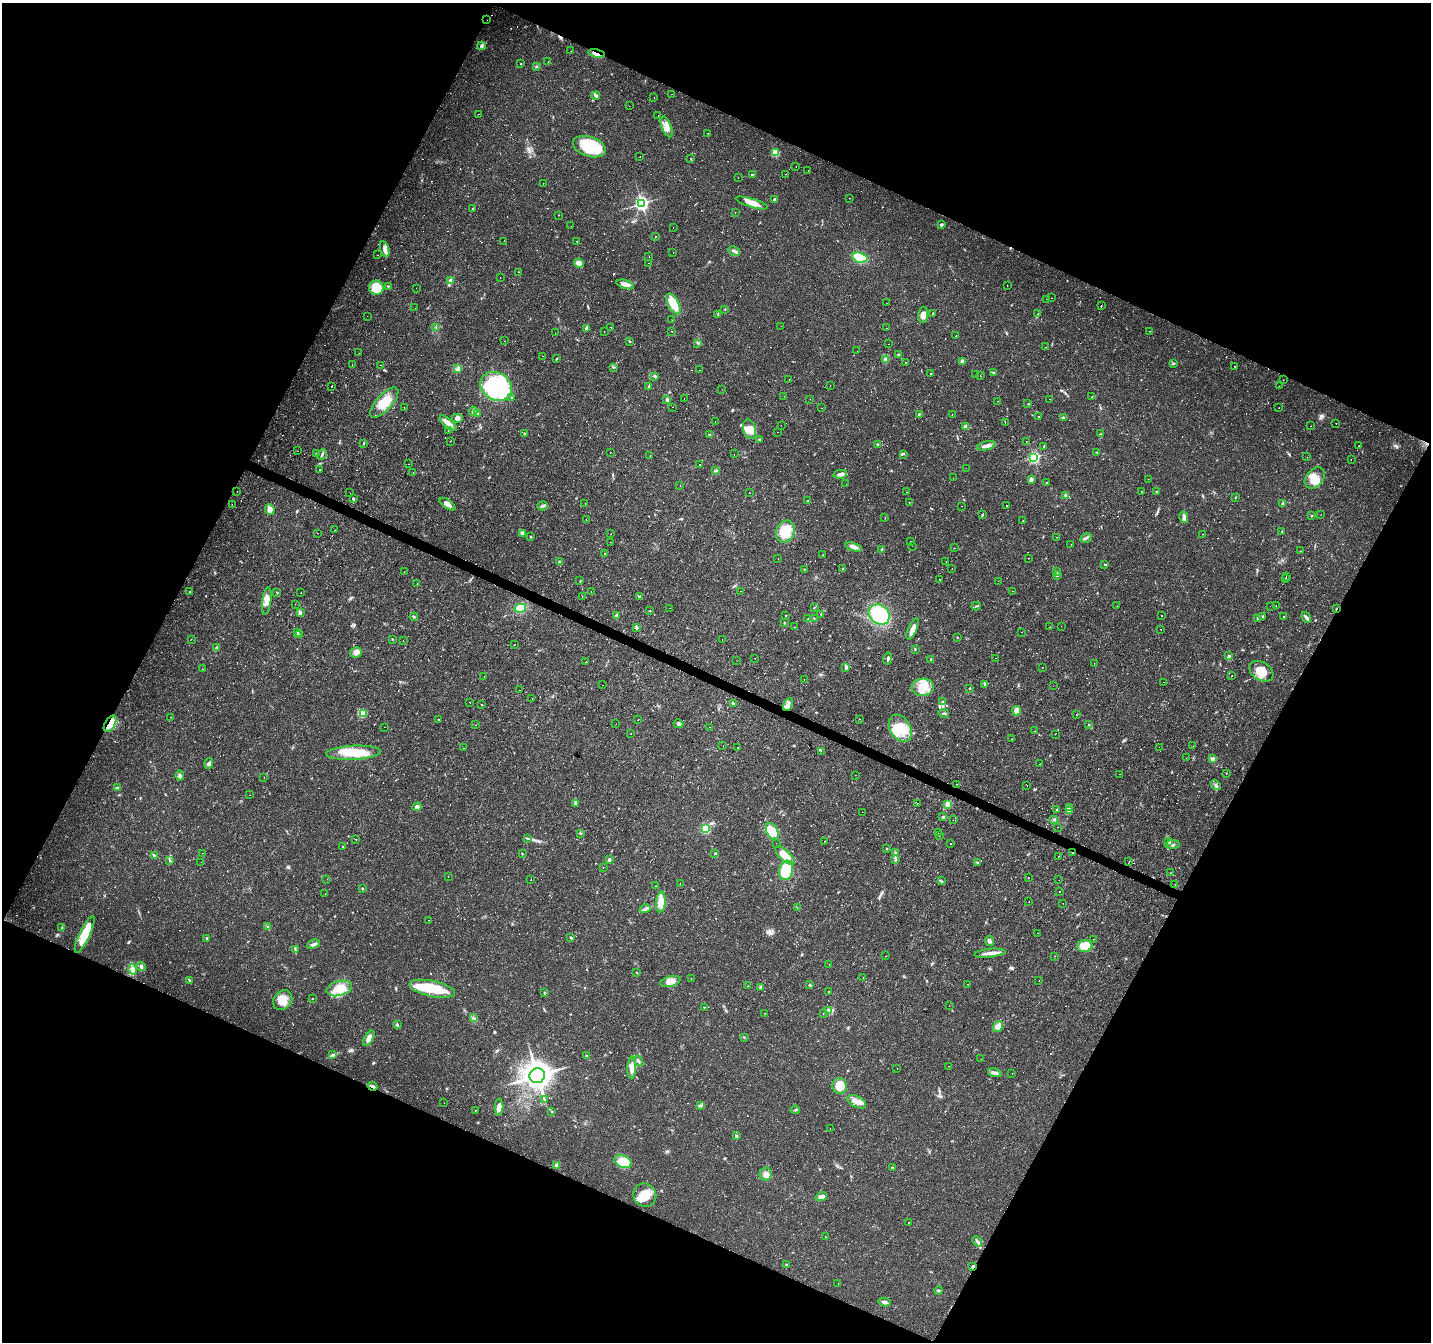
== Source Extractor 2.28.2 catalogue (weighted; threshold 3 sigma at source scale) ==
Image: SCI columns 7-5719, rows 267-5625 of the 5719 x 5826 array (HDU 1 of 3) = the unmasked area's bounding box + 8 px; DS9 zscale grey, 4 x 4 block average (1 PNG px = mean of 4 x 4 image px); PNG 1433 x 1344 px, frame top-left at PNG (2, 3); each listed source drawn as its Kron ellipse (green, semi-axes under 4 px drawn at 4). Shown black and unused: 45% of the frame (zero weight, under 2 of 3 exposures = <1% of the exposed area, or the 3 px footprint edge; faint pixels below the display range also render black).
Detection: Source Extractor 2.28.2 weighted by HDU 2 'WHT'. Background 0.0177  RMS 0.0029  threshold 0.0133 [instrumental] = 3 sigma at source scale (4.5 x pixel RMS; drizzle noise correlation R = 1.50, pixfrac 1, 0.0396/0.0396 arcsec/px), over >= 5 px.
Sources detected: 910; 4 too faint to see at this stretch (4 x 4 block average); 4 inside a brighter object's white glare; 108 cosmic-ray / hot-pixel residue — neither listed nor drawn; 8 coinciding with a brighter row at this scale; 15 inside a brighter listed object's ellipse — not listed separately; of the other 771, all 500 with FLUX_AUTO >= 0.725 (the completeness limit of this list) listed and drawn (271 fainter detections not listed), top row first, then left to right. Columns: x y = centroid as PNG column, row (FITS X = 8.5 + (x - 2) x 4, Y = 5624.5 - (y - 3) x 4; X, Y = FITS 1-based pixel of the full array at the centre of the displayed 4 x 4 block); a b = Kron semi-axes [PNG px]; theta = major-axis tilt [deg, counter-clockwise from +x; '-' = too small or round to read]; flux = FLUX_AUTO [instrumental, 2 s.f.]
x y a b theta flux
487 20 2 2 - 2.1
481 46 4 3 - 4.7
571 51 2 2 - 10
597 53 8 3 -11 9.5
548 61 2 2 - 1.2
521 64 2 2 - 0.77
536 66 3 2 - 2
671 94 2 2 - 1.7
596 96 4 3 - 3.7
654 97 2 2 - 1.1
629 106 2 2 - 2.7
478 114 2 2 - 1.4
658 116 2 2 - 0.77
667 127 11 4 -69 14
708 133 2 2 - 2.4
589 147 17 10 -18 95
775 153 2 2 - 90
640 157 2 2 - 0.8
691 159 3 2 - 1.2
796 166 2 2 - 1.1
808 171 2 2 - 4.2
786 174 2 2 - 0.76
752 175 3 2 - 4.3
738 177 2 2 - 0.78
543 184 2 2 - 27
849 198 2 2 - 0.77
774 199 3 2 - 1.9
642 203 3 2 - 590
752 203 17 4 -17 18
472 208 2 2 - 0.89
735 212 2 2 - 0.78
559 215 2 2 - 0.94
941 225 3 2 - 3.7
571 226 2 2 - 3
673 227 2 2 - 1.3
655 236 2 2 - 11
504 241 2 2 - 2.8
577 241 2 2 - 0.85
385 249 8 4 -73 8.9
734 251 6 3 -25 5.6
673 253 2 2 - 1.6
377 255 2 2 - 2.8
649 257 2 2 - 0.77
860 258 8 5 -16 56
579 263 5 3 - 13
649 263 2 2 - 2.5
518 272 2 2 - 4.2
500 277 2 2 - 6.7
450 281 4 3 - 3.3
625 284 9 3 -17 12
1007 285 2 2 - 2.1
388 286 2 2 - 1.3
376 288 7 7 - 44
416 288 2 2 - 1.7
1051 298 2 2 - 0.83
1046 299 2 2 - 1.4
887 303 2 2 - 0.98
673 304 11 5 -63 38
1101 306 2 2 - 5.3
415 308 2 2 - 1.2
725 309 2 2 - 0.81
933 313 3 2 - 1.1
718 314 2 2 - 1.2
1038 314 4 2 - 1.6
923 315 8 5 87 11
367 316 2 2 - 1.1
672 320 2 2 - 1.6
781 326 2 2 - 0.85
436 327 3 2 - 1.5
611 327 2 2 - 3.2
587 328 3 2 - 5.2
886 328 2 2 - 1
604 331 2 2 - 2.2
672 331 2 2 - 0.97
1149 331 2 2 - 0.83
555 333 2 2 - 0.89
956 336 2 2 - 1.1
505 341 2 2 - 2.5
630 341 2 2 - 1.2
698 343 3 2 - 2.1
888 344 2 2 - 0.88
1045 347 2 2 - 2.1
857 351 2 2 - 2.5
359 353 2 2 - 1.3
898 354 3 2 - 1.5
543 356 2 2 - 9.4
556 359 2 2 - 1.5
886 360 2 2 - 29
905 362 2 2 - 2.8
962 362 4 3 - 5
352 364 2 2 - 1.4
1173 364 3 2 - 1.4
381 365 2 2 - 8.8
1235 366 2 2 - 1.2
613 367 2 2 - 0.82
458 369 4 3 - 8.3
700 370 2 2 - 0.88
993 373 2 2 - 1.6
931 374 2 2 - 3.4
975 375 2 2 - 0.99
655 376 3 2 - 2.9
980 376 2 2 - 1.6
789 379 2 2 - 5.3
1283 380 2 2 - 1.6
830 385 2 2 - 2.4
331 386 2 2 - 32
496 386 16 13 -31 180
1279 386 2 2 - 1.1
649 387 3 2 - 5.4
722 389 2 2 - 0.73
784 396 2 2 - 7.4
512 397 2 2 - 0.99
1092 397 2 2 - 1.1
684 399 2 2 - 1.1
810 399 2 2 - 0.91
1050 399 2 2 - 1.3
667 400 2 2 - 2.2
998 401 2 2 - 3.2
384 402 19 7 48 33
1028 404 2 2 - 1.2
672 407 2 2 - 1.7
404 408 2 2 - 0.81
822 408 2 2 - 4.2
1279 408 2 2 - 1.8
473 411 5 2 - 3.5
478 414 3 2 - 1.4
919 414 4 2 - 1.5
952 415 2 2 - 1.8
1038 416 2 2 - 1.9
457 418 5 4 - 6.4
1064 418 3 2 - 2.7
715 422 2 2 - 2.8
1005 422 2 2 - 9.8
448 423 11 4 -41 12
1336 423 2 2 - 3.4
781 425 2 2 - 1
965 426 2 2 - 8.2
1311 426 2 2 - 1.4
749 429 10 6 -75 17
448 430 2 2 - 0.98
777 432 2 2 - 1
524 433 2 2 - 1.5
1100 434 2 2 - 1.4
710 435 3 2 - 1.7
760 440 3 2 - 1.4
451 441 2 2 - 3.8
1026 442 2 2 - 1.2
364 444 2 2 - 1.1
877 444 3 3 - 1.9
986 446 10 3 13 8.5
1044 446 2 2 - 48
1359 446 2 2 - 0.78
297 451 2 2 - 1.1
610 452 2 2 - 0.94
1097 452 2 2 - 1.1
316 454 3 2 - 1.4
322 454 6 2 67 2.9
734 454 2 2 - 3.2
904 454 2 2 - 0.84
650 456 2 2 - 2.1
1034 457 3 3 - 160
1307 457 2 2 - 0.9
1351 459 2 2 - 1.3
409 464 2 2 - 1.1
700 464 2 2 - 2.9
966 468 2 2 - 1.8
320 469 2 2 - 1.8
715 470 3 2 - 1.6
413 473 2 2 - 0.94
840 474 7 3 12 6.3
953 478 2 2 - 2.3
1315 478 12 8 49 22
1031 479 2 2 - 9.8
1148 479 2 2 - 3.8
1046 483 2 2 - 1
846 484 2 2 - 5.3
680 486 2 2 - 4.4
237 491 2 2 - 1.7
906 492 2 2 - 0.99
1141 492 2 2 - 3.1
1156 492 3 2 - 1.1
350 493 2 2 - 1.9
749 493 2 2 - 11
1066 495 2 2 - 8.2
1235 497 2 2 - 0.91
353 499 4 2 - 2.5
808 501 2 2 - 0.76
909 502 2 2 - 2.2
1283 503 4 2 - 2.3
232 504 2 2 - 2
447 504 9 3 -34 8.4
585 504 2 2 - 1.2
1006 505 2 2 - 6.6
542 506 5 3 - 4.2
962 506 2 2 - 0.76
270 510 6 4 -65 9.1
982 514 2 2 - 1.2
1321 514 2 2 - 4
1312 516 3 2 - 1
885 517 2 2 - 1.1
1184 517 6 3 -78 6.4
586 519 2 2 - 2.1
1023 520 2 2 - 0.85
334 530 2 2 - 3.4
785 531 11 9 65 52
1281 532 2 2 - 1.2
318 533 2 2 - 1.3
522 533 4 3 - 2.7
610 534 2 2 - 1.7
1203 534 2 2 - 1.8
530 537 3 2 - 1.1
1056 537 2 2 - 1.7
1086 538 5 2 - 3.6
611 542 2 2 - 1.6
910 542 2 2 - 4.5
1071 545 2 2 - 3.9
912 546 2 2 - 1.1
854 547 8 3 -18 8.8
955 548 2 2 - 1.4
882 549 2 2 - 5.3
1301 551 2 2 - 0.91
605 553 2 2 - 14
823 555 2 2 - 0.85
778 558 2 2 - 2.4
1029 558 2 2 - 3.8
946 561 2 2 - 0.98
559 562 3 2 - 2.8
1105 564 2 2 - 1.8
952 568 2 2 - 2.1
804 569 2 2 - 0.79
843 569 3 2 - 1.1
404 572 2 2 - 4.8
1056 572 2 2 - 0.93
1057 575 3 2 - 2.7
1286 577 2 2 - 2.4
1286 578 2 2 - 3.1
940 579 2 2 - 0.89
580 581 3 2 - 1.1
998 581 2 2 - 3.3
417 584 2 2 - 1.1
591 591 2 2 - 4.9
741 591 2 2 - 1.8
1013 591 2 2 - 2.7
189 592 2 2 - 1
277 592 2 2 - 1.1
301 593 2 2 - 4.1
582 596 2 2 - 1.5
639 596 2 2 - 1.3
267 601 13 4 81 14
295 604 2 2 - 2.2
1276 605 2 2 - 2.1
976 606 4 2 - 1.9
1117 606 2 2 - 1.5
1270 606 2 2 - 1.4
814 607 2 2 - 1.1
520 608 6 4 12 31
670 608 2 2 - 3.2
1336 609 4 2 - 1.2
650 611 2 2 - 1.1
300 612 3 2 - 2.8
821 614 2 2 - 1.1
879 614 11 9 -37 93
786 615 2 2 - 0.79
616 616 4 3 - 3.1
1162 616 2 2 - 4.1
1263 616 3 2 - 1.2
414 617 4 2 - 2.1
1284 617 2 2 - 1.2
1257 618 3 2 - 1.7
1306 618 6 3 -55 4.2
808 619 2 2 - 1.2
814 619 2 2 - 0.86
784 622 2 2 - 0.83
1061 626 2 2 - 1.1
794 627 2 2 - 0.96
1050 627 2 2 - 1
636 628 2 2 - 5.3
913 629 11 3 66 12
1161 629 2 2 - 0.76
1022 632 2 2 - 0.77
297 633 2 2 - 1.1
299 635 3 2 - 1.6
957 637 2 2 - 0.81
191 639 2 2 - 1.9
392 639 2 2 - 0.78
722 639 2 2 - 0.77
403 641 2 2 - 0.74
514 644 2 2 - 1.9
216 648 3 2 - 1.6
915 649 2 2 - 1
356 653 6 5 - 10
1229 656 2 2 - 1.3
754 658 2 2 - 1
888 658 6 2 80 3.1
995 658 2 2 - 1.2
931 659 3 2 - 1.7
737 661 2 2 - 0.74
586 662 2 2 - 4.2
1094 664 2 2 - 1.2
1043 667 2 2 - 1.6
846 668 3 2 - 1.7
202 669 2 2 - 2.1
1261 671 13 9 -32 27
484 676 2 2 - 1.1
1232 676 2 2 - 1.7
804 680 2 2 - 1.1
1164 682 2 2 - 2.6
985 684 3 2 - 1.7
603 685 2 2 - 1.5
1053 686 2 2 - 2.7
923 687 11 8 4 28
970 688 2 2 - 1
519 690 2 2 - 0.87
532 698 2 2 - 0.85
469 702 2 2 - 0.76
943 702 3 2 - 1.2
481 704 2 2 - 0.78
733 704 3 3 - 2.3
788 704 6 3 62 7.8
1017 711 4 4 - 16
944 713 5 2 - 3.2
363 714 4 3 - 4.8
1076 715 2 2 - 1.2
170 717 2 2 - 0.78
859 719 2 2 - 3.1
438 720 3 2 - 1.3
637 720 2 2 - 2
110 724 9 5 59 29
616 724 2 2 - 1
678 724 5 3 - 3.2
476 725 2 2 - 1.7
1089 725 2 2 - 1
384 727 2 2 - 1
710 727 2 2 - 1.6
900 728 15 10 -59 46
1035 731 2 2 - 0.85
631 733 2 2 - 0.92
1055 734 2 2 - 1
1012 739 2 2 - 0.86
723 746 2 2 - 0.73
1193 746 2 2 - 2.6
738 747 2 2 - 1.1
1159 747 2 2 - 1.3
463 748 2 2 - 0.95
821 751 2 2 - 3.2
354 753 27 7 3 51
1186 758 2 2 - 0.87
1212 759 3 2 - 5.8
209 763 5 3 - 4.5
1040 764 2 2 - 1.4
1120 774 2 2 - 1.1
1226 774 2 2 - 1.1
855 775 2 2 - 0.74
180 776 5 3 - 5
264 777 2 2 - 1.4
957 784 2 2 - 1
1216 785 6 2 -50 3.6
1027 786 2 2 - 1.6
117 787 3 3 - 1.9
250 795 2 2 - 1.9
917 803 2 2 - 2.7
575 804 4 3 - 3.4
948 804 3 2 - 19
417 807 5 4 - 6.2
1069 807 3 2 - 1.1
1057 810 3 2 - 2.1
1069 810 3 3 - 3.1
862 812 2 2 - 0.9
943 817 4 2 - 2.4
1054 819 2 2 - 1.2
953 820 2 2 - 2.4
1057 827 2 2 - 1.8
705 828 3 3 - 63
772 831 9 5 -62 28
580 833 2 2 - 1.2
938 833 2 2 - 0.73
939 835 2 2 - 0.99
528 838 2 2 - 1.2
356 839 2 2 - 1.6
824 841 2 2 - 15
1169 842 3 2 - 2
776 843 2 2 - 0.85
950 844 2 2 - 1.8
1172 845 7 2 3 3.8
343 847 2 2 - 1.8
887 848 3 2 - 1.6
203 853 2 2 - 1.7
715 853 3 2 - 1.4
895 853 2 2 - 0.88
1073 853 3 2 - 1.6
522 854 4 2 - 0.83
154 855 4 2 - 3.1
785 855 12 5 -42 22
1059 856 2 2 - 1.2
169 860 2 2 - 1.1
609 860 4 3 - 3.4
896 860 2 2 - 1.5
201 862 2 2 - 1
978 862 3 2 - 1.3
1129 862 2 2 - 1.7
603 867 2 2 - 1.1
786 870 10 7 74 73
1170 873 2 2 - 0.83
448 876 2 2 - 1.1
1029 878 2 2 - 2.6
327 879 2 2 - 1.4
531 880 2 2 - 0.79
1059 880 2 2 - 3
941 881 4 2 - 1.4
680 883 2 2 - 1.7
1175 885 2 2 - 1
655 886 2 2 - 1.4
362 888 3 2 - 1.7
1060 892 2 2 - 8.3
325 893 2 2 - 0.89
661 902 10 5 84 21
1029 902 2 2 - 3.8
1063 903 2 2 - 0.91
797 907 2 2 - 1.2
645 909 5 3 - 4.6
428 920 2 2 - 1.2
268 927 3 2 - 1.4
62 928 2 2 - 0.97
1038 933 2 2 - 0.93
85 934 20 5 65 43
207 938 3 2 - 1.9
571 938 3 2 - 2.2
1094 939 2 2 - 1.1
989 941 5 3 - 4.9
313 944 6 3 23 4.9
1085 946 7 5 -1 26
295 949 3 2 - 1.7
990 953 15 3 6 13
886 956 2 2 - 2.3
1055 956 2 2 - 2
829 965 2 2 - 0.9
141 966 4 3 - 4.1
133 969 5 3 - 5.3
637 972 2 2 - 0.77
863 977 2 2 - 1
691 979 2 2 - 0.9
189 980 3 2 - 0.96
1039 980 2 2 - 2.1
670 981 10 5 15 14
968 984 2 2 - 0.76
809 985 3 2 - 1.8
748 986 2 2 - 2.9
761 987 4 3 - 3
339 988 13 7 14 25
432 989 23 8 -12 74
829 991 2 2 - 0.86
544 993 3 2 - 1
313 998 2 2 - 0.73
283 1000 10 8 49 22
949 1006 2 2 - 0.89
704 1007 2 2 - 0.87
829 1010 3 2 - 1.4
764 1013 2 2 - 0.94
823 1014 2 2 - 3.2
473 1018 2 2 - 1.1
397 1024 3 2 - 1.5
998 1026 6 4 57 8.8
744 1037 3 2 - 0.78
369 1038 8 3 60 11
333 1055 3 2 - 1.6
587 1056 3 2 - 1.6
981 1059 2 2 - 0.82
638 1061 6 2 -54 3.7
949 1066 2 2 - 1.9
632 1068 11 4 87 16
897 1068 2 2 - 1.3
995 1073 7 3 -15 5.5
1012 1073 2 2 - 1.6
537 1076 8 7 - 1000
372 1086 5 3 - 3.8
839 1086 8 7 - 29
544 1099 3 2 - 1.8
857 1102 10 5 -27 14
444 1103 2 2 - 0.97
701 1106 2 2 - 0.88
499 1107 8 4 89 8
475 1110 2 2 - 1.1
795 1110 5 2 - 2.4
551 1111 2 2 - 0.81
830 1128 2 2 - 1.1
736 1136 3 3 - 2.1
623 1162 9 6 -22 51
557 1165 3 3 - 7
892 1167 3 2 - 1.1
766 1174 6 6 - 10
645 1195 12 11 - 35
821 1197 6 4 21 8.4
908 1222 2 2 - 0.74
825 1237 2 2 - 1.8
977 1241 5 2 - 3.6
786 1264 3 2 - 1.4
973 1266 4 2 - 2.8
838 1284 2 2 - 1.3
939 1290 4 2 - 2.7
885 1302 6 3 -11 6.3
Overlapping masked pixels (flux is a lower limit): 7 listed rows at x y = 487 20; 597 53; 1336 609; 110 724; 1073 853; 372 1086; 973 1266
Diffuse or blended objects may show on this block-average render without a row.